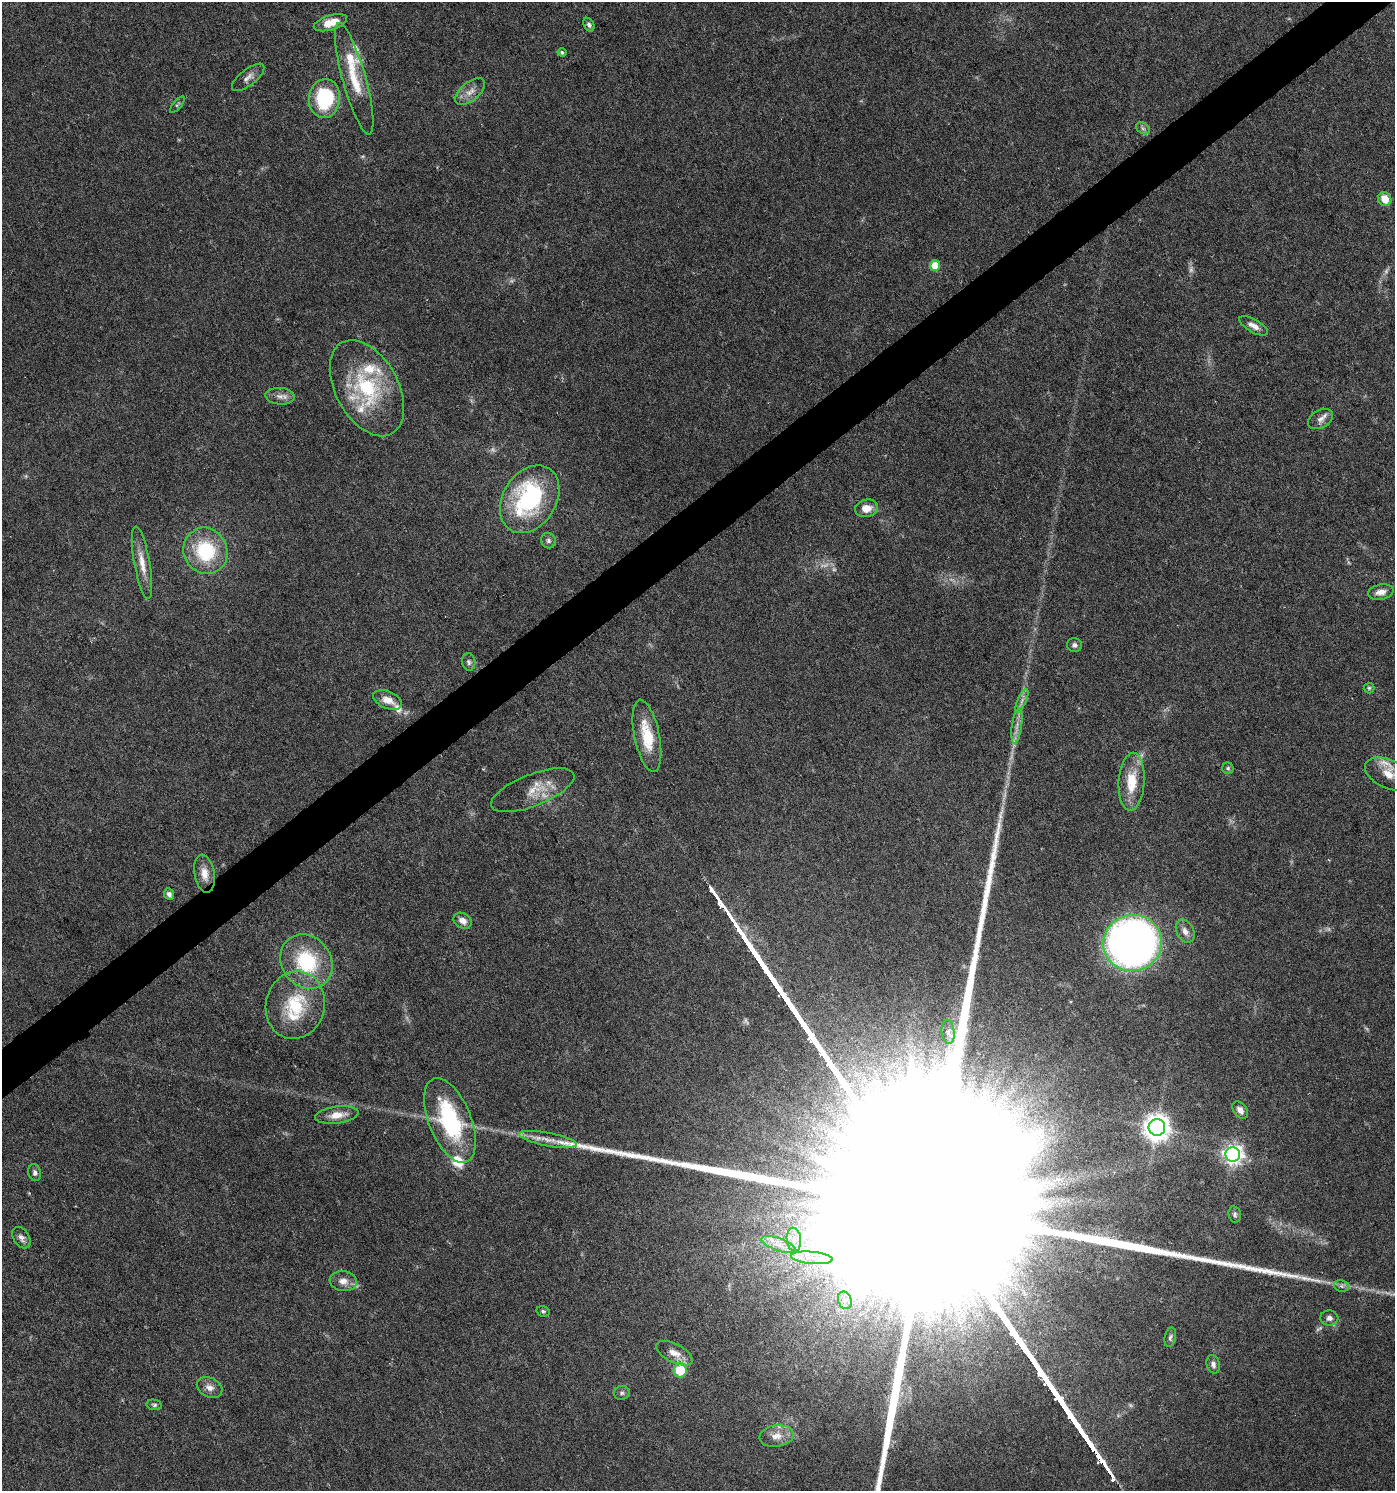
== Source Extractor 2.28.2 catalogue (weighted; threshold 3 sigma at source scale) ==
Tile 10 of 4 x 4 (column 2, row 3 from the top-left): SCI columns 1590-2982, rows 1492-2980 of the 5902 x 5966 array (HDU 1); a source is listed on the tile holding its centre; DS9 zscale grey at full resolution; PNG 1397 x 1493 px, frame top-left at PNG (2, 2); each listed source drawn as its Kron ellipse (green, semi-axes under 4 px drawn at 4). Shown black and unused: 3% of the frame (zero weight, under 5 of 9 exposures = <1% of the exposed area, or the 3 px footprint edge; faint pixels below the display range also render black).
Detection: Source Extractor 2.28.2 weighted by HDU 2 'WHT'; one run over the whole footprint, this tile lists its part. Background 0.0431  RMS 0.0026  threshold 0.0107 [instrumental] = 3 sigma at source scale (4.09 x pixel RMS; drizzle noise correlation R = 1.36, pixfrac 0.8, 0.0396/0.0396 arcsec/px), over >= 5 px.
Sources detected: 91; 12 too faint to see at this stretch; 1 inside a brighter object's white glare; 1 long thin detection or spike segment (spike, bleed or trail) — neither listed nor drawn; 12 inside a brighter listed object's ellipse — not listed separately; the other 65 listed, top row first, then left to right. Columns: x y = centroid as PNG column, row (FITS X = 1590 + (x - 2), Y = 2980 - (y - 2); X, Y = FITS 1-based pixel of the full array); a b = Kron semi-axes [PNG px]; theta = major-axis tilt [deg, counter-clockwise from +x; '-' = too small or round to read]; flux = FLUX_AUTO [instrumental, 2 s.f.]
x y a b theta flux
330 23 17 7 17 4.2
589 25 7 5 -61 0.72
562 52 4 4 - 0.44
248 77 19 8 38 1.6
354 79 58 11 -74 8.7
470 92 17 9 40 2.4
324 98 19 15 82 18
177 105 10 4 49 0.44
1143 128 7 5 -31 0.63
1385 199 7 6 - 3.5
935 266 5 5 - 7.1
1254 326 16 6 -30 1.8
367 388 52 31 -61 23
280 396 14 8 -4 1.7
1320 419 13 9 29 1.6
530 499 36 26 58 33
867 508 12 8 12 2.8
548 541 8 7 - 0.73
205 551 23 21 -64 16
142 563 37 8 -80 3.6
1381 592 13 7 12 1.9
1074 645 8 7 - 0.78
469 662 9 6 -80 0.79
1369 688 5 5 - 0.43
387 700 15 8 -23 2.8
1022 701 12 4 66 1
1017 726 17 5 82 1.7
647 736 37 12 -78 8.4
1228 768 5 5 - 0.48
1389 774 25 14 -24 5
1132 782 29 13 86 7.7
533 790 44 16 22 5.9
205 874 19 10 -80 3
169 894 6 5 - 0.9
463 921 9 7 -31 1.8
1185 931 12 8 -62 1.7
1133 943 29 28 - 220
306 962 29 24 -53 18
295 1005 34 29 76 15
948 1032 12 6 -84 1.2
1240 1110 10 6 -54 1.4
337 1115 22 8 7 3.2
450 1120 45 21 -68 27
1157 1127 8 8 - 280
548 1139 29 6 -11 3.2
1233 1154 7 7 - 130
35 1173 8 6 -75 0.76
1235 1214 8 6 -79 0.61
21 1238 12 8 -57 1.2
794 1239 12 7 -83 2.1
779 1245 18 6 -20 2.5
812 1258 21 6 -5 3.1
343 1281 13 10 -7 2.1
1342 1286 8 5 -11 0.71
845 1300 9 7 -69 1.5
543 1311 7 5 -12 0.46
1329 1318 9 7 -4 1.1
1170 1337 10 5 77 0.69
674 1353 20 9 -27 2.4
1213 1364 9 6 -75 0.97
680 1370 7 6 - 8.4
210 1387 13 9 -27 1.7
622 1393 8 7 - 0.71
154 1405 8 5 -10 0.51
777 1436 17 11 9 2.7
Isophote crosses this tile's border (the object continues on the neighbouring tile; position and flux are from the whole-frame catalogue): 1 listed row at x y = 1389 774